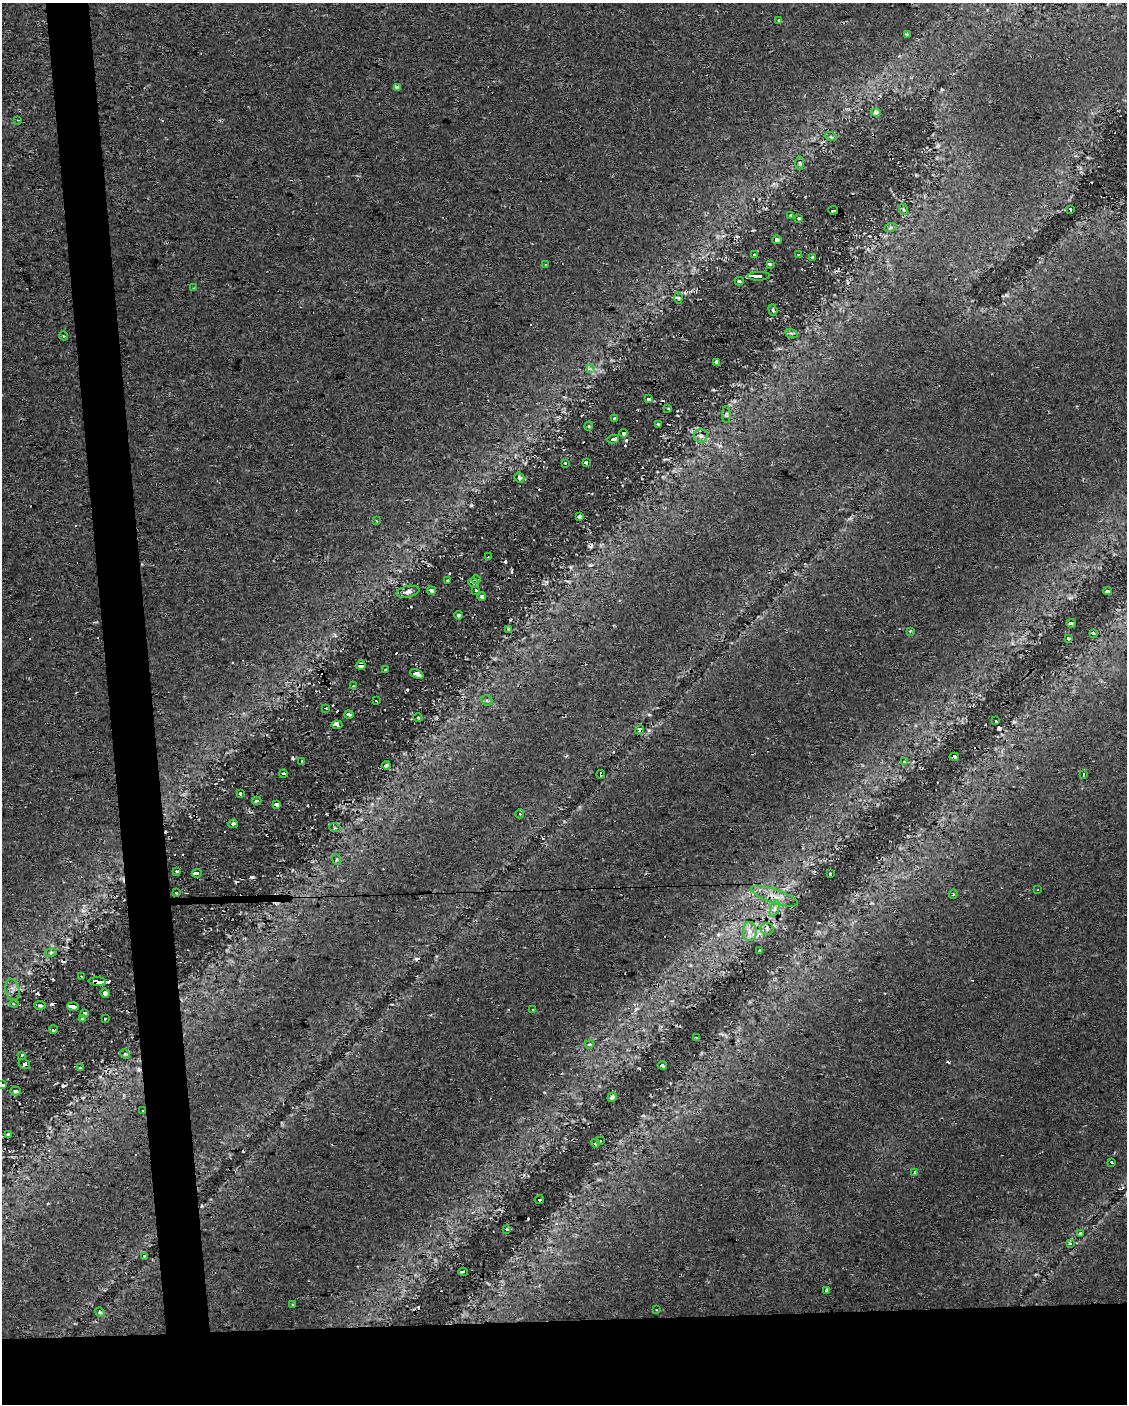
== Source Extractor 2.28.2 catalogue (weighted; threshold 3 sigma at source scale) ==
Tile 11 of 4 x 3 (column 3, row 3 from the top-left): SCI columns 2253-3377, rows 2-1403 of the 4503 x 4250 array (HDU 1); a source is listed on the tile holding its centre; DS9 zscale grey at full resolution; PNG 1129 x 1406 px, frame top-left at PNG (2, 3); each listed source drawn as its Kron ellipse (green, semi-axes under 4 px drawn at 4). Shown black and unused: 10% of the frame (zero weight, under 2 of 3 exposures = <1% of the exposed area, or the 3 px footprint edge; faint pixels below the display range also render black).
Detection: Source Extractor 2.28.2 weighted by HDU 2 'WHT'; one run over the whole footprint, this tile lists its part. Background 0.0303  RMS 0.0037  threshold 0.0166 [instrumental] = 3 sigma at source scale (4.5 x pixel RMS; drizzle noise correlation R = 1.50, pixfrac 1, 0.0396/0.0396 arcsec/px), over >= 5 px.
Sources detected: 175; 40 cosmic-ray / hot-pixel residue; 1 long thin detection or spike segment (spike, bleed or trail) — neither listed nor drawn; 1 inside a brighter listed object's ellipse — not listed separately; the other 133 listed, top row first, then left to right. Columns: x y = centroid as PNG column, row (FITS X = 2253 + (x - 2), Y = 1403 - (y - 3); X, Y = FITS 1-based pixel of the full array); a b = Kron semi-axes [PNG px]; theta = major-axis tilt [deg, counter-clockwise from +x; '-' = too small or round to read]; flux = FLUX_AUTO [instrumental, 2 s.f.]
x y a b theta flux
779 21 3 2 - 0.6
907 34 4 2 - 0.53
397 87 4 3 - 29
876 112 4 4 - 1.6
18 120 3 3 - 0.48
831 137 6 3 -18 0.61
800 163 7 4 -89 0.75
903 209 6 3 -71 0.45
833 210 5 3 - 3.5
1070 210 4 3 - 1.5
790 215 3 2 - 0.36
799 218 3 3 - 1.2
890 228 6 4 20 0.63
777 240 5 3 - 1.6
798 254 2 2 - 0.45
754 255 3 2 - 0.31
813 257 4 3 - 0.49
545 264 3 2 - 0.39
770 264 4 3 - 1.4
759 276 11 3 2 71
739 281 4 3 - 1.6
194 288 3 2 - 0.47
678 298 5 3 - 0.48
773 310 6 3 -72 0.63
791 333 6 4 -19 0.66
64 336 4 3 - 0.37
717 362 4 4 - 0.89
590 369 3 3 - 6
648 399 4 4 - 50
668 409 4 3 - 0.37
726 414 8 3 90 0.49
614 418 3 3 - 1
658 424 3 2 - 0.37
589 426 5 3 - 0.42
624 433 4 3 - 3.8
701 436 7 7 - 1.3
613 439 6 3 12 15
586 462 4 4 - 110
565 463 3 3 - 0.63
519 478 5 4 - 0.84
579 517 3 3 - 0.67
376 521 3 2 - 0.46
488 557 3 3 - 2
476 579 5 3 - 180
448 580 3 3 - 0.59
473 583 5 4 - 220
476 590 3 3 - 1.4
432 591 4 4 - 1.3
1108 591 4 3 - 15
408 592 12 5 12 1.6
482 597 4 3 - 1
459 615 4 3 - 1.3
1071 623 4 3 - 1.5
509 629 3 3 - 0.44
910 631 4 4 - 0.49
1093 633 3 2 - 1.1
1068 638 4 3 - 13
361 665 5 4 - 1.4
386 670 4 3 - 11
417 674 7 3 -25 1.8
354 686 3 3 - 0.92
487 700 6 5 - 0.81
376 701 3 2 - 0.46
326 708 3 2 - 0.49
349 714 4 4 - 180
418 718 5 3 - 0.42
996 721 3 2 - 0.61
337 725 5 4 - 210
640 730 4 3 - 3.5
954 757 5 3 - 58
302 761 3 3 - 39
905 761 4 4 - 0.89
386 765 4 3 - 0.52
283 774 4 3 - 4.1
601 774 4 3 - 2.5
1084 774 3 3 - 1.4
240 794 3 2 - 0.51
257 801 5 3 - 4.3
277 804 4 4 - 2.8
520 814 4 4 - 0.59
233 824 5 3 - 3.6
335 828 6 3 -18 0.38
337 860 5 4 - 0.5
177 871 3 2 - 0.76
197 873 5 3 - 79
830 874 2 2 - 0.35
1037 890 2 2 - 0.39
176 893 3 3 - 14
953 894 4 3 - 0.43
774 896 25 7 -18 4.2
775 908 9 4 71 1.1
767 929 6 6 - 1.1
750 932 9 7 88 2.4
760 950 3 3 - 0.5
51 952 6 4 19 0.61
82 977 3 2 - 0.63
97 982 9 4 -3 180
12 990 11 7 -77 1.5
105 993 5 4 - 1.7
14 1003 4 4 - 0.47
40 1005 5 3 - 0.64
73 1006 6 4 -3 300
533 1010 3 2 - 0.58
84 1013 4 3 - 1.6
82 1018 3 3 - 0.57
105 1019 3 2 - 0.28
53 1029 4 3 - 140
697 1038 3 2 - 0.6
589 1044 5 3 - 0.52
125 1054 5 4 - 0.38
22 1055 4 3 - 5.2
24 1064 6 5 - 12
662 1065 5 4 - 50
81 1068 4 4 - 0.42
2 1085 4 3 - 34
16 1091 5 3 - 1.4
612 1097 5 4 - 0.89
143 1111 3 3 - 1
8 1135 4 4 - 0.75
600 1140 2 2 - 0.52
595 1143 4 3 - 1.9
1112 1163 3 3 - 5.5
914 1172 3 3 - 2
539 1200 4 3 - 5
507 1229 4 3 - 16
1080 1233 3 3 - 0.92
1070 1244 3 3 - 1
144 1256 3 3 - 2.8
463 1272 5 3 - 6.2
826 1291 3 3 - 9.3
293 1305 3 3 - 1
656 1309 3 2 - 0.28
100 1312 5 4 - 0.5
Overlapping masked pixels (flux is a lower limit): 14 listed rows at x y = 777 240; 759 276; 473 583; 361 665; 601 774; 176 893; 774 896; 97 982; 53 1029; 24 1064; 143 1111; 595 1143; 539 1200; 507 1229
Isophote crosses this tile's border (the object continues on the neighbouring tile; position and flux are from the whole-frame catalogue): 1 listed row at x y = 2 1085